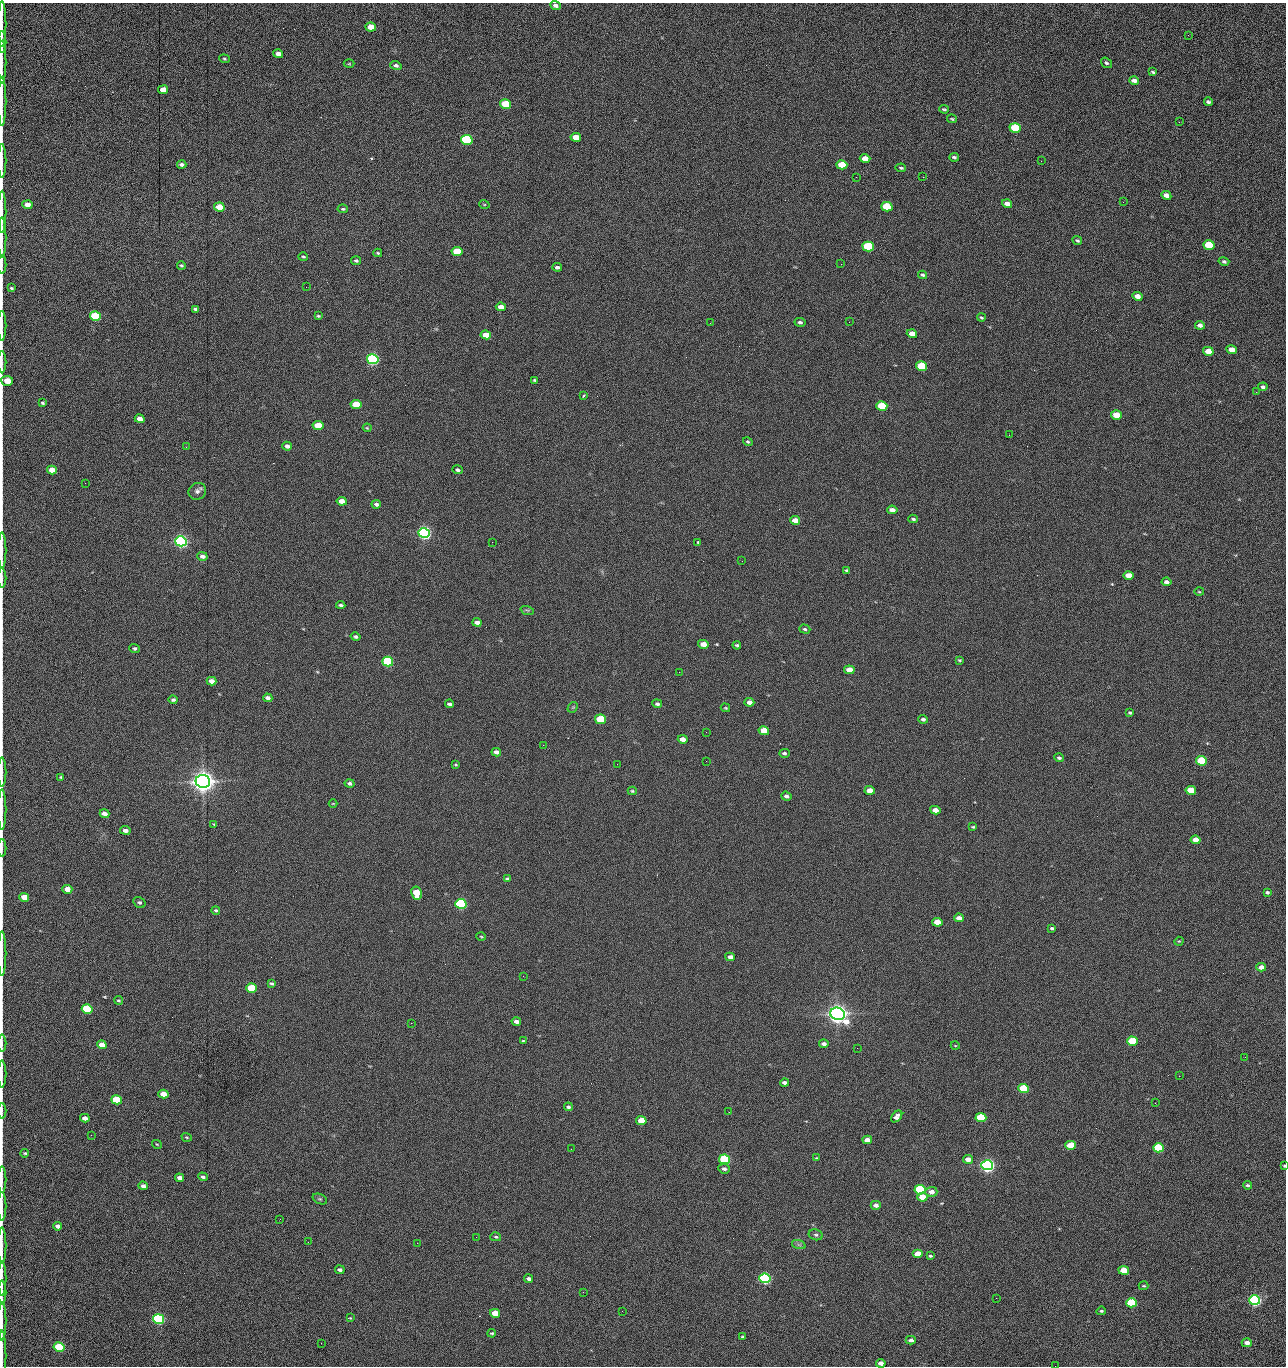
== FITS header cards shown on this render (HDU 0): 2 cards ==
NAXIS1  =                 1284 /fastest changing axis
NAXIS2  =                 1364 /next to fastest changing axis

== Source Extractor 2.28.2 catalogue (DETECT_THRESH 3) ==
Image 1284 x 1364 px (HDU 0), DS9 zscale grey, 1 PNG px = 1 image px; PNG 1288 x 1368 px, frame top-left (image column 1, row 1364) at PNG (2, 3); each listed source drawn as its Kron ellipse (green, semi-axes under 4 px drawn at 4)
Background 147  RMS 15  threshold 44.7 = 3 sigma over >= 5 px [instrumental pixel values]
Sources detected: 271; all 271 listed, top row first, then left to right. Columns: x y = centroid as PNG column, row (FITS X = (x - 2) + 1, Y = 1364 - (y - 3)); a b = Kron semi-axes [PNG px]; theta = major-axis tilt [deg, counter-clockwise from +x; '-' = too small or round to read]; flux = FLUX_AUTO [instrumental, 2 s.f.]
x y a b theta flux
555 5 5 4 - 3.9e+03
2 24 23 2 90 4.6e+03
371 27 5 4 - 1.3e+04
1188 35 3 2 - 8.6e+02
2 42 11 2 90 2.2e+03
278 54 5 4 - 5.3e+03
224 59 5 4 - 1.4e+03
2 62 21 2 90 4.0e+03
1106 63 6 4 -36 1.8e+03
349 64 5 3 - 9.5e+02
396 65 6 4 -17 2.7e+03
1153 72 4 3 - 1.6e+03
1134 81 5 4 - 4.3e+03
163 90 5 4 - 1.4e+04
2 101 24 2 90 4.9e+03
1208 102 4 3 - 2.0e+03
505 104 5 4 - 4.2e+04
944 109 5 3 - 1.4e+03
952 119 5 3 - 1.2e+03
1179 122 3 2 - 9.1e+02
1015 128 6 4 -18 6.1e+04
576 137 5 4 - 1.5e+04
467 140 6 5 - 1.6e+05
954 157 5 3 - 2.1e+03
865 159 5 4 - 1.2e+04
2 161 17 2 90 2.9e+03
1041 161 2 2 - 1.4e+03
182 165 5 3 - 2.5e+03
842 165 5 4 - 2.8e+04
901 168 5 3 - 1.3e+03
856 177 2 2 - 1.6e+03
923 177 2 2 - 1.2e+04
1166 195 5 4 - 6.4e+03
1123 202 2 2 - 4.6e+02
484 204 5 3 - 9.0e+02
1007 204 5 4 - 5.7e+03
27 205 5 4 - 1.0e+04
219 207 5 4 - 2.0e+04
887 207 6 4 -15 5.2e+04
343 209 5 3 - 1.5e+03
2 212 21 2 90 4.0e+03
2 238 20 2 90 4.3e+03
1077 240 5 4 - 1.5e+03
1209 245 5 4 - 4.3e+04
868 246 6 5 - 1.0e+05
457 252 5 4 - 4.0e+04
378 253 4 3 - 1.2e+03
303 257 5 3 - 1.4e+03
356 261 5 4 - 1.8e+03
1224 261 5 4 - 2.0e+03
841 264 2 2 - 1.9e+04
2 265 9 2 90 1.5e+03
181 265 4 3 - 1.4e+03
557 267 5 3 - 2.6e+03
922 275 4 4 - 1.5e+03
306 287 2 2 - 4.6e+02
11 288 4 2 - 1.2e+03
1137 296 5 4 - 7.4e+03
501 307 5 4 - 9.3e+03
195 309 4 3 - 1.9e+03
95 316 5 4 - 1.0e+05
318 316 4 3 - 1.3e+03
981 318 4 3 - 1.1e+03
800 322 6 4 -14 2.4e+03
849 322 2 2 - 4.2e+02
710 323 3 2 - 2.3e+03
1200 325 5 4 - 4.0e+03
2 326 15 2 90 2.7e+03
912 334 5 4 - 7.6e+03
486 335 5 4 - 1.6e+04
1232 350 5 4 - 1.1e+04
1208 351 5 4 - 1.6e+04
373 359 6 5 - 3.0e+05
2 362 11 2 90 2.1e+03
921 366 5 4 - 5.8e+04
534 380 3 3 - 1.2e+03
7 381 6 5 - 2.6e+04
1263 387 5 4 - 2.5e+03
1256 392 3 2 - 1.1e+03
583 396 3 2 - 1.9e+03
43 403 3 3 - 1.6e+03
356 405 5 4 - 3.7e+04
882 406 5 4 - 6.0e+04
1116 415 5 4 - 1.9e+04
140 419 5 4 - 8.7e+03
318 425 5 4 - 2.9e+04
367 428 4 3 - 1.0e+03
1009 435 2 2 - 2.3e+03
748 442 5 4 - 1.6e+03
287 446 5 4 - 3.8e+03
186 447 3 2 - 2.2e+03
52 470 5 4 - 1.2e+04
458 470 5 4 - 2.2e+03
85 483 2 2 - 6.0e+02
197 491 9 8 - 3.6e+03
342 501 5 4 - 1.0e+04
376 504 4 4 - 2.5e+03
892 510 5 4 - 5.9e+03
913 519 5 3 - 1.5e+03
795 520 5 4 - 8.7e+03
424 533 6 5 - 5.0e+05
181 541 6 5 - 5.4e+05
492 542 2 2 - 1.7e+03
698 542 3 3 - 2.5e+03
2 550 18 2 90 3.0e+03
202 556 5 4 - 3.9e+03
742 561 2 2 - 4.8e+02
847 570 4 3 - 1.8e+03
1128 575 5 4 - 1.3e+04
2 578 10 2 90 1.5e+03
1167 582 5 4 - 3.8e+03
1199 592 5 3 - 9.6e+02
341 605 4 3 - 2.0e+03
527 610 7 4 -18 1.6e+03
477 622 4 3 - 4.2e+03
805 629 5 4 - 1.6e+03
356 637 5 4 - 2.1e+03
703 644 5 4 - 1.0e+04
737 645 4 3 - 1.8e+03
134 648 5 4 - 1.9e+03
959 660 4 3 - 1.2e+03
388 661 5 5 - 1.6e+05
849 670 5 4 - 1.4e+04
679 672 2 2 - 9.4e+02
211 681 5 4 - 7.4e+03
268 698 4 4 - 4.1e+03
173 700 4 3 - 2.3e+03
749 702 5 4 - 6.2e+03
449 704 4 3 - 2.4e+03
657 704 5 4 - 2.5e+03
573 707 6 4 44 1.1e+03
725 708 5 3 - 1.1e+03
1130 713 4 3 - 1.6e+03
601 719 5 4 - 6.5e+04
923 719 4 4 - 2.5e+03
764 731 5 4 - 2.7e+04
706 732 2 2 - 4.6e+02
683 739 5 4 - 7.5e+03
543 745 2 2 - 2.1e+03
496 752 5 4 - 4.5e+03
784 753 5 4 - 1.9e+03
1059 758 5 4 - 2.1e+03
706 761 2 2 - 1.3e+03
1201 761 5 4 - 7.6e+04
617 764 2 2 - 2.0e+03
455 765 4 2 - 9.4e+02
2 772 14 2 90 2.6e+03
61 777 4 3 - 9.5e+02
203 781 7 6 - 1.5e+06
350 783 5 4 - 2.7e+03
870 790 5 4 - 1.1e+04
1191 790 5 4 - 2.5e+04
632 791 4 4 - 1.2e+03
786 796 5 4 - 3.3e+03
333 803 4 3 - 7.1e+02
2 809 20 2 90 3.3e+03
935 810 5 4 - 8.2e+03
104 814 5 4 - 6.9e+03
214 824 4 3 - 9.5e+02
973 827 4 3 - 1.1e+03
125 830 5 4 - 4.1e+03
1196 840 5 4 - 1.5e+04
2 848 9 2 90 1.5e+03
508 879 4 3 - 1.8e+03
67 889 5 4 - 1.2e+04
1267 892 4 3 - 1.8e+03
416 893 6 5 - 2.8e+04
24 897 5 4 - 1.6e+04
139 902 6 5 - 2.2e+03
461 904 5 5 - 2.4e+05
216 910 4 4 - 1.4e+03
959 918 5 4 - 6.1e+03
937 922 5 4 - 1.9e+04
1052 928 4 3 - 1.8e+03
481 937 4 3 - 8.7e+02
1179 941 5 3 - 9.3e+02
2 953 22 2 90 4.0e+03
730 957 5 4 - 6.1e+03
1261 967 5 4 - 7.3e+03
523 976 3 2 - 1.4e+03
271 983 4 3 - 1.8e+03
251 988 5 4 - 6.1e+04
118 1000 4 4 - 1.1e+03
87 1009 5 4 - 7.7e+04
837 1014 7 6 - 1.2e+06
516 1021 5 3 - 4.3e+03
411 1023 2 2 - 3.8e+03
523 1041 3 2 - 8.5e+02
1132 1041 5 4 - 4.9e+04
2 1043 8 2 90 1.4e+03
824 1044 5 3 - 3.7e+03
102 1045 5 4 - 1.1e+04
955 1045 4 3 - 7.2e+02
857 1048 2 2 - 8.7e+02
1245 1057 3 2 - 1.4e+03
2 1074 13 2 90 2.3e+03
1179 1076 2 2 - 1.7e+03
784 1083 4 3 - 3.4e+03
1024 1089 5 4 - 8.8e+04
163 1094 5 4 - 1.2e+04
117 1100 5 4 - 6.6e+04
1155 1103 2 2 - 6.0e+02
568 1107 4 4 - 1.8e+03
2 1111 8 2 90 1.1e+03
729 1112 2 2 - 6.4e+02
897 1116 7 4 49 4.8e+03
981 1117 5 4 - 7.3e+04
85 1118 5 4 - 5.2e+03
641 1121 5 4 - 2.1e+04
91 1135 3 2 - 1.6e+03
187 1137 5 3 - 1.1e+03
867 1140 5 4 - 6.9e+03
157 1144 5 3 - 9.5e+02
1071 1145 5 4 - 3.2e+04
1158 1148 5 4 - 9.9e+04
571 1149 2 2 - 6.3e+02
25 1153 4 3 - 1.3e+03
817 1158 4 3 - 8.5e+02
725 1159 5 4 - 1.5e+05
968 1159 5 4 - 7.7e+03
987 1165 6 5 - 6.1e+05
1284 1166 3 2 - 1.2e+03
724 1169 6 4 -6 3.0e+03
203 1177 5 3 - 2.4e+03
180 1178 5 4 - 4.8e+03
2 1180 13 2 90 2.1e+03
1247 1185 4 4 - 1.8e+03
143 1186 5 4 - 3.9e+03
920 1190 5 4 - 1.5e+05
931 1192 6 5 - 7.3e+03
922 1197 5 4 - 1.6e+04
320 1199 7 5 -24 1.6e+03
876 1205 5 4 - 4.6e+03
2 1206 14 2 90 2.6e+03
280 1219 2 2 - 1.5e+03
58 1226 4 4 - 4.3e+03
816 1235 7 5 -14 2.1e+03
476 1237 2 2 - 4.7e+03
496 1237 5 4 - 1.7e+03
308 1242 3 2 - 1.2e+03
417 1243 2 2 - 3.6e+03
799 1245 7 4 -19 1.8e+03
2 1246 18 2 90 3.5e+03
918 1254 5 4 - 1.9e+04
930 1256 4 3 - 1.2e+03
340 1270 5 3 - 2.8e+03
1124 1270 5 4 - 2.7e+04
2 1278 17 2 90 3.2e+03
765 1278 5 5 - 3.1e+05
529 1279 4 3 - 3.3e+03
1144 1286 5 3 - 1.2e+03
2 1292 12 2 90 2.4e+03
583 1292 2 2 - 5.0e+02
996 1298 2 2 - 1.8e+03
1255 1300 5 5 - 3.6e+05
1131 1303 5 4 - 7.9e+04
622 1311 2 2 - 5.1e+02
1101 1311 5 3 - 1.4e+03
495 1313 5 4 - 1.8e+04
350 1318 3 3 - 7.7e+02
158 1319 5 5 - 2.4e+05
2 1321 19 2 90 3.6e+03
492 1333 4 3 - 1.5e+03
743 1337 3 3 - 1.3e+03
911 1340 5 4 - 4.0e+03
321 1343 2 2 - 8.5e+02
1247 1343 5 4 - 5.6e+03
59 1347 5 4 - 9.4e+04
2 1356 25 2 90 3.4e+03
881 1363 5 4 - 6.8e+03
1055 1366 2 2 - 1.3e+03
At the frame edge (FLAGS 8, measured only in part): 30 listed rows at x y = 555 5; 2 24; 2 42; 2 62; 2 101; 2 161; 2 212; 2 238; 2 265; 2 326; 2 362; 7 381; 2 550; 2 578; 2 772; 2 809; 2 848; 2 953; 2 1043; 2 1074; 2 1111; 1284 1166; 2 1180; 2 1206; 2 1246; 2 1278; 2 1292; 2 1321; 2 1356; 1055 1366

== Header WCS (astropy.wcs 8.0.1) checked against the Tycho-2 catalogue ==
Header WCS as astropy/WCSLIB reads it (CRVAL/CRPIX/CD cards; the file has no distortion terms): RA---TAN/DEC--TAN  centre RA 15:41:41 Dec +51:58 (235.42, +51.97 deg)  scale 1.26 arcsec/px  FOV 26.9' x 28.5'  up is +92 deg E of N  parity flipped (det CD > 0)
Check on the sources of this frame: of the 60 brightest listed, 9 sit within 2.0 arcsec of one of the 12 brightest Tycho-2 stars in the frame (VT <= 12.29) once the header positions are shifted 0.24 arcsec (0.12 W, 0.21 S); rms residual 0.96 arcsec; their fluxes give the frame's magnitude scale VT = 25.23 - 2.5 log10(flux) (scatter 0.21 mag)
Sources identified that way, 9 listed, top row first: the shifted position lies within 2.0 arcsec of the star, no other Tycho-2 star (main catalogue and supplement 1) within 4.0 arcsec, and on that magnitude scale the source's flux lands within +1.5 / -3 mag of the star's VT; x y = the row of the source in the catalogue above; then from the Tycho-2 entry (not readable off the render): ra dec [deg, ICRS J2000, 3 dp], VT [Tycho-2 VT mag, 2 dp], TYC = Tycho-2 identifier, HIP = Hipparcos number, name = IAU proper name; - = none
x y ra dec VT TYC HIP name
373 359 235.614 +52.064 11.61 3489-1132-1 - -
424 533 235.514 +52.049 11.19 3489-1407-1 - -
181 541 235.515 +52.133 11.12 3489-1380-1 - -
203 781 235.378 +52.130 9.31 3489-1322-1 76850 -
461 904 235.303 +52.042 11.52 3489-958-1 - -
837 1014 235.232 +51.912 9.59 3489-824-1 - -
987 1165 235.143 +51.862 10.97 3489-1016-1 - -
920 1190 235.131 +51.886 12.29 3489-908-1 - -
765 1278 235.084 +51.941 11.45 3489-1346-1 - -